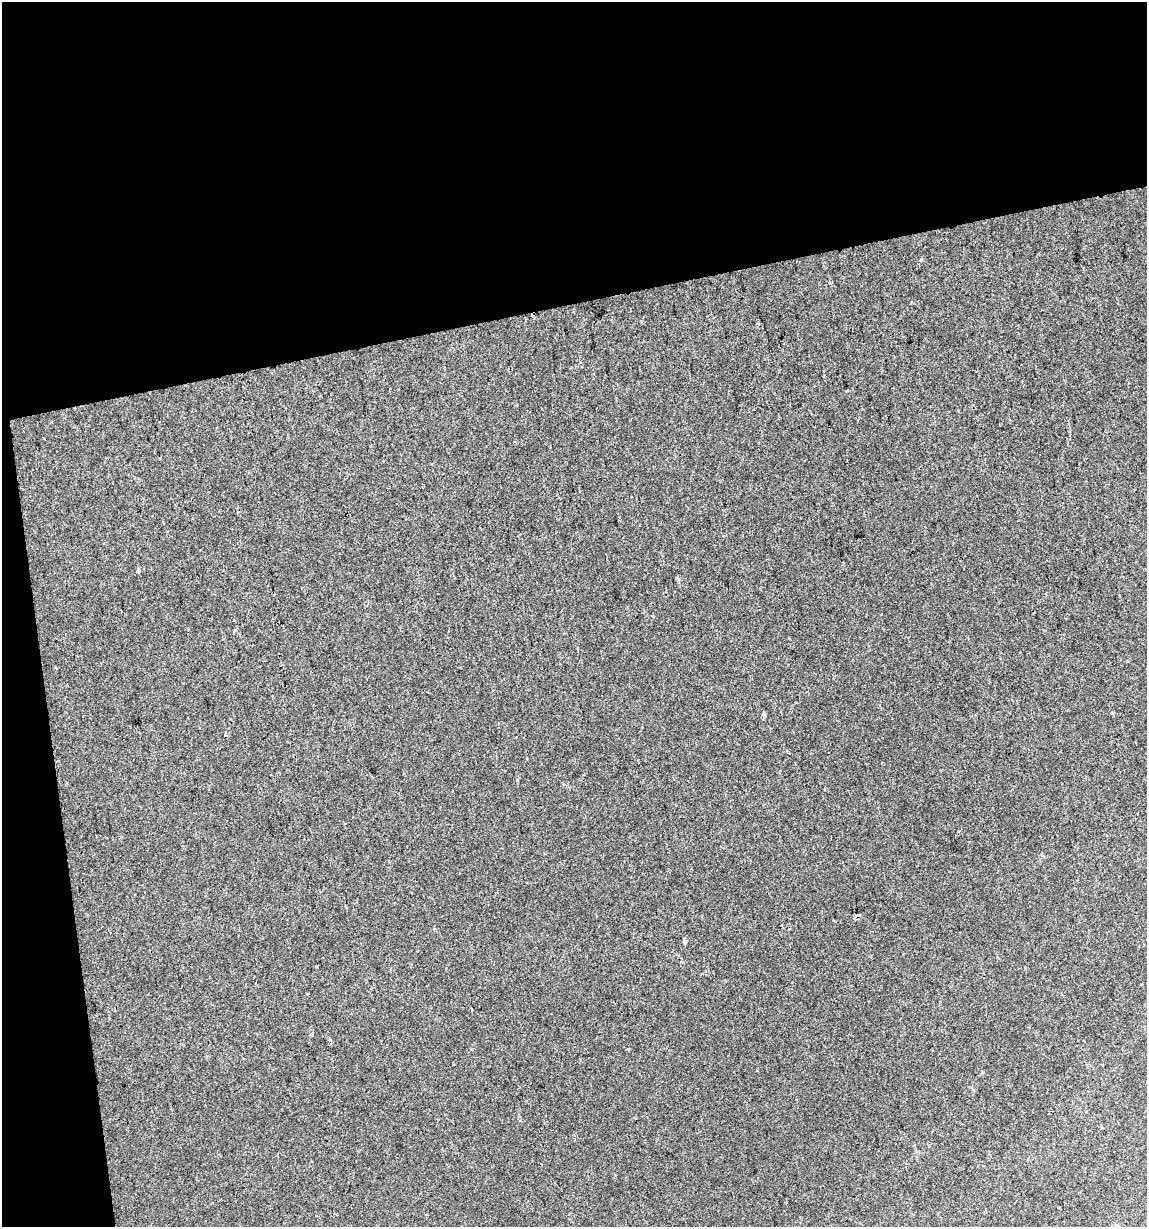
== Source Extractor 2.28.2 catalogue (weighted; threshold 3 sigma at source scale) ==
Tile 1 of 2 x 2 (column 1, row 1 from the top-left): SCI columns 38-1182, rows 1225-2449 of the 2350 x 2449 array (HDU 1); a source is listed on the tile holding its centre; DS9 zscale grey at full resolution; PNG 1149 x 1229 px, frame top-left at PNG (2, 2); no overlay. Shown black and unused: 28% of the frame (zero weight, under 2 of 3 exposures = <1% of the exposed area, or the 3 px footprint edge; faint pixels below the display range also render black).
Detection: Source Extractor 2.28.2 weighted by HDU 2 'WHT'; one run over the whole footprint, this tile lists its part. Background 9.50e-04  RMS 0.0041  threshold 0.0186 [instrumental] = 3 sigma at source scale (4.5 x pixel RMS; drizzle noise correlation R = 1.50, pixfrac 1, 0.0396/0.0396 arcsec/px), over >= 5 px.
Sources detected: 21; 6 cosmic-ray / hot-pixel residue — not listed; the other 15 listed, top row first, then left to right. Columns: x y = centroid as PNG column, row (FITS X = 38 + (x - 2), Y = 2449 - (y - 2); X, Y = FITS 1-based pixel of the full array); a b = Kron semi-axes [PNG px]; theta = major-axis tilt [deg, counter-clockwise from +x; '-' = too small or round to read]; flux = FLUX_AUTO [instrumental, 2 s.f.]
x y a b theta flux
921 260 6 4 13 0.74
830 283 4 4 - 0.58
824 376 3 2 - 0.5
138 571 3 3 - 3.6
678 580 6 4 -74 0.8
56 668 3 3 - 0.43
1113 713 4 4 - 0.68
685 941 5 4 - 1.2
317 966 4 2 - 0.56
307 994 3 3 - 1.4
472 1009 3 2 - 0.36
312 1034 5 4 - 0.64
1101 1127 5 3 - 0.34
1058 1207 3 2 - 0.33
316 1216 3 2 - 0.35
Unlisted compact peaks at least as high as the median listed source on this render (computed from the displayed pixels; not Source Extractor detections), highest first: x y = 764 715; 517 780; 628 1049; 757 1070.